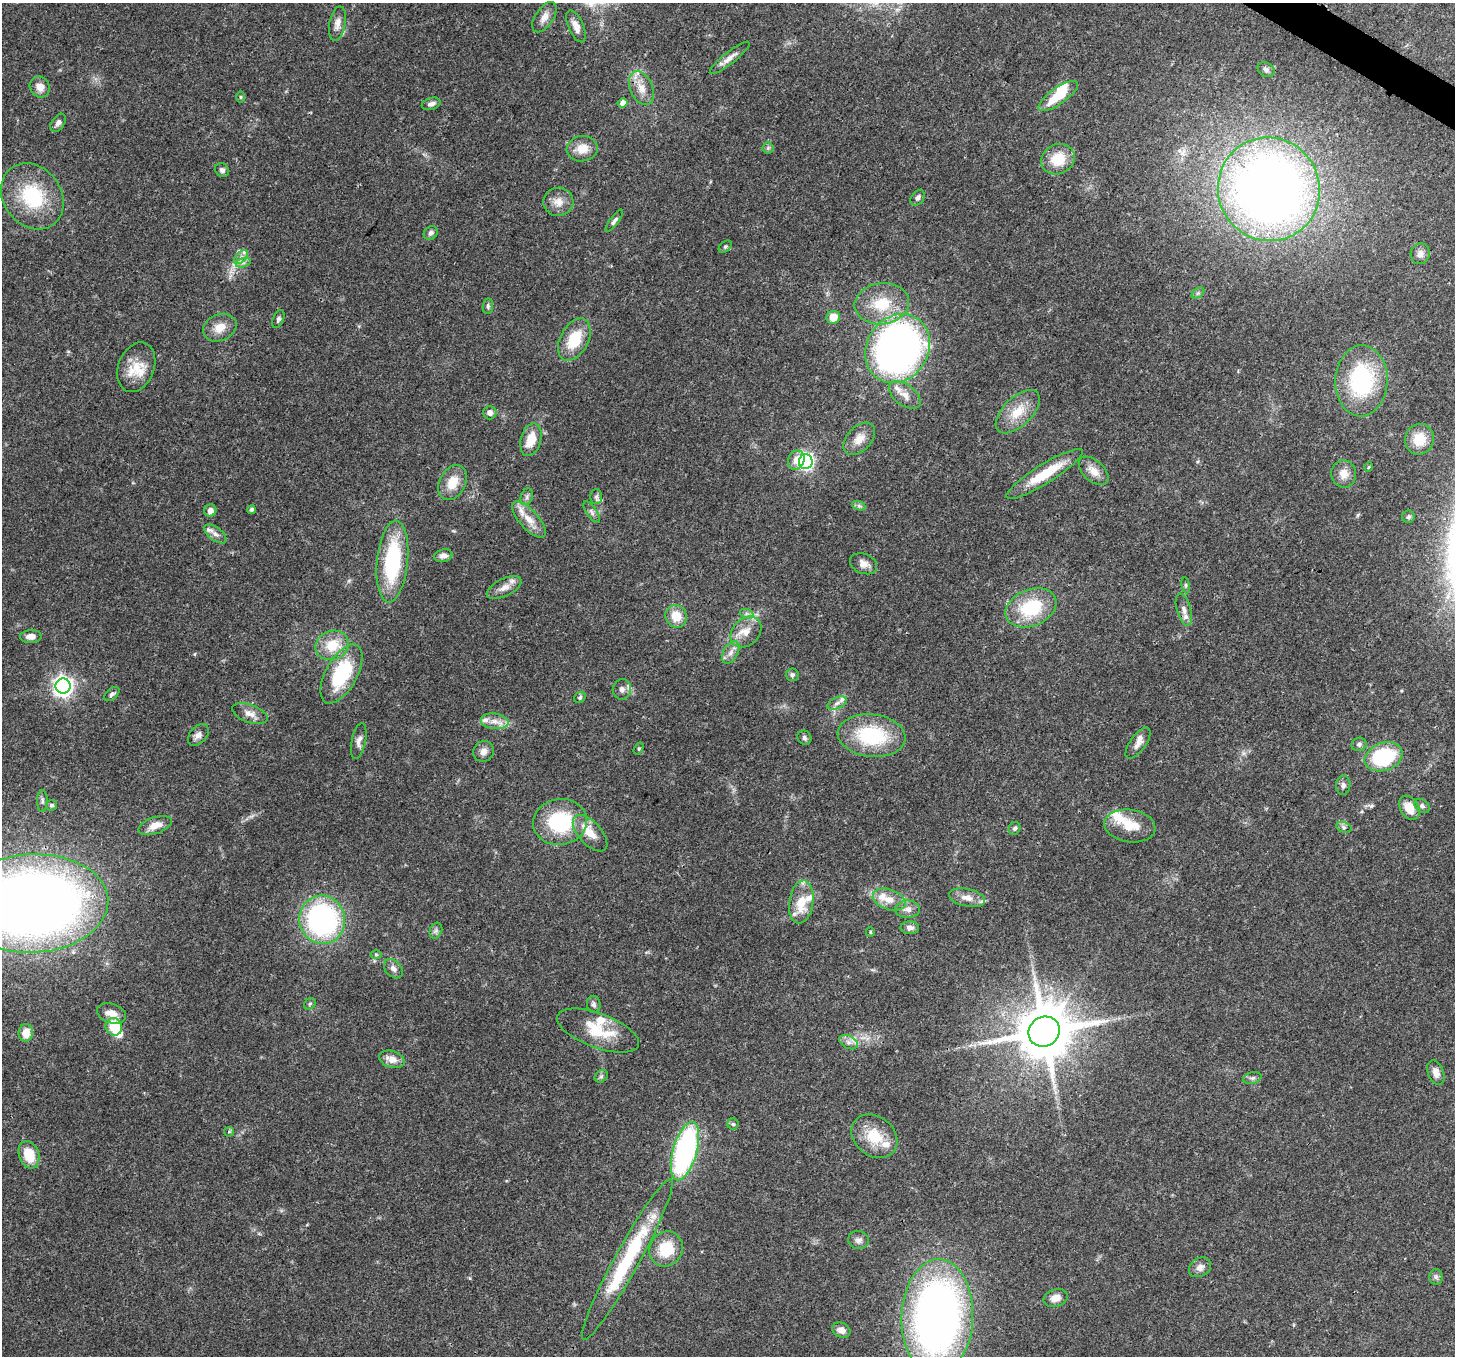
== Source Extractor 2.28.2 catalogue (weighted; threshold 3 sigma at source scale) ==
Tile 10 of 4 x 4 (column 2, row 3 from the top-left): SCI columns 1530-2982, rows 1709-3062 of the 5960 x 6058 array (HDU 1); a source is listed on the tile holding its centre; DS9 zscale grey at full resolution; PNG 1457 x 1358 px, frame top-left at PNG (2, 3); each listed source drawn as its Kron ellipse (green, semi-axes under 4 px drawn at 4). Shown black and unused: <1% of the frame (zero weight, under 3 of 4 exposures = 8% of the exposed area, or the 3 px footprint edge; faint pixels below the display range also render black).
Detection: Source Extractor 2.28.2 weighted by HDU 2 'WHT'; one run over the whole footprint, this tile lists its part. Background 0.0595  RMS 0.0035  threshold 0.0158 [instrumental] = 3 sigma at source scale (4.5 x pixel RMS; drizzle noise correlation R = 1.50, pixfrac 1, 0.0396/0.0396 arcsec/px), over >= 5 px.
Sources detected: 153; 1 inside a brighter object's white glare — neither listed nor drawn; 16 inside a brighter listed object's ellipse — not listed separately; the other 136 listed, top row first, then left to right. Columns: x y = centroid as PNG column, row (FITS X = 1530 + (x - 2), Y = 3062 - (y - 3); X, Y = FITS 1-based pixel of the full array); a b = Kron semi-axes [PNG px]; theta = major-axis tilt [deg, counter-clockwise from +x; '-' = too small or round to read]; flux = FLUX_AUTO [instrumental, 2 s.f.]
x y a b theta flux
544 17 17 9 56 2.6
337 23 17 8 79 2.5
576 26 17 7 -67 2.9
730 58 25 6 38 2.6
1266 69 9 6 -32 1.1
40 87 11 9 -53 2.8
641 88 18 11 -66 4.6
1058 96 23 8 35 11
240 97 6 4 90 0.43
623 103 5 4 - 2.5
431 104 9 6 16 1.3
58 123 10 6 56 1.4
768 148 5 5 - 0.64
582 149 15 12 8 5
1058 159 17 14 28 9
222 170 7 6 - 1.1
1269 189 52 50 -62 310
32 196 35 29 -52 23
918 198 9 6 53 1.2
558 202 15 14 - 3.7
614 221 13 4 53 1
431 233 7 6 - 1.1
725 247 7 5 39 0.65
1420 254 10 9 - 1.9
241 257 8 5 45 1.4
243 263 7 4 19 1
1198 293 7 4 34 0.7
882 304 27 20 8 13
488 306 8 5 82 0.77
833 317 7 6 - 4.7
278 319 9 5 67 0.82
220 328 17 13 24 4.8
574 340 23 14 62 12
898 349 36 31 56 180
136 367 26 18 69 7.9
1361 381 35 26 88 35
905 395 18 10 -37 3.4
1018 412 27 14 44 8
490 413 7 6 - 1.5
859 439 19 12 47 4.4
1419 439 15 14 - 7.1
531 440 17 10 74 6.8
796 460 10 8 67 3.2
806 462 7 7 - 79
1369 467 5 3 - 0.37
1094 471 18 10 -42 3.7
1045 474 44 9 32 12
1344 474 13 12 - 3.7
452 483 18 13 61 6.5
527 497 8 6 71 1
596 497 7 6 - 0.9
859 506 7 4 -19 0.78
251 510 4 4 - 0.97
210 511 6 6 - 2.1
592 512 12 5 -55 1.1
1408 517 6 6 - 0.87
529 520 22 9 -48 4.7
215 534 13 6 -36 1.8
443 556 9 6 11 1.6
392 562 41 15 84 31
863 564 14 10 -24 2.5
1186 585 8 4 -82 0.6
504 588 19 8 26 3.2
1031 608 26 18 22 19
1184 610 16 7 -74 2.2
747 614 7 4 -19 0.85
676 616 11 10 - 6.2
746 632 17 13 45 4.9
31 636 11 6 2 2.4
332 645 17 14 21 9.3
731 652 12 7 61 2.1
341 674 33 15 61 25
792 675 6 6 - 0.96
63 686 7 7 - 180
622 689 10 9 - 1.8
112 694 9 5 42 0.96
580 698 6 5 - 0.6
837 703 10 5 24 1.4
250 714 18 9 -19 2.8
495 721 14 8 -7 3.1
198 735 12 8 49 1.8
872 736 34 21 -6 27
804 738 7 6 - 0.96
359 741 18 7 78 1.9
1138 743 18 8 54 2.5
1359 744 8 6 17 1
639 748 6 4 57 0.46
484 751 11 10 - 2.1
1384 757 19 14 20 27
1343 785 10 7 88 1.3
42 801 11 5 89 0.96
52 805 5 5 - 0.77
1422 806 8 6 -41 1
1409 808 13 9 -59 5.4
560 822 27 23 8 27
155 825 17 8 18 4.4
1130 826 26 16 -8 7.8
1344 827 8 5 -19 0.84
1014 828 6 5 - 0.94
590 833 22 11 -48 6
967 898 18 8 -11 3.4
889 899 17 10 -18 4.2
801 902 22 12 82 8.6
32 903 76 49 3 440
908 909 12 8 1 2.2
322 920 24 22 -77 79
910 928 9 6 -1 1.6
436 931 8 6 69 1
870 932 5 4 - 0.38
376 955 6 4 -1 0.45
393 969 11 8 -46 1.8
310 1004 6 5 - 0.64
594 1004 8 6 -83 0.96
111 1013 15 9 -18 3.6
114 1027 9 8 - 12
598 1031 43 17 -20 13
1044 1032 16 14 34 2200
26 1033 9 7 80 4.1
849 1042 10 6 -27 1.8
392 1059 13 8 -18 3.5
1436 1072 12 8 -68 2.5
601 1076 7 5 44 0.77
1252 1078 9 5 15 0.98
733 1124 5 5 - 0.59
229 1132 5 4 - 0.53
874 1136 25 19 -39 11
685 1151 30 12 74 72
29 1155 14 10 -71 9.1
858 1240 10 9 - 1.6
666 1249 18 16 60 11
627 1259 91 12 61 36
1200 1267 12 9 31 2.1
1436 1277 8 6 -90 0.93
1056 1298 12 8 17 3.4
937 1317 57 36 88 210
841 1330 9 7 -25 2.2
Isophote crosses this tile's border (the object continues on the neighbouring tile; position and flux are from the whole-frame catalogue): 1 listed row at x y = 32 903